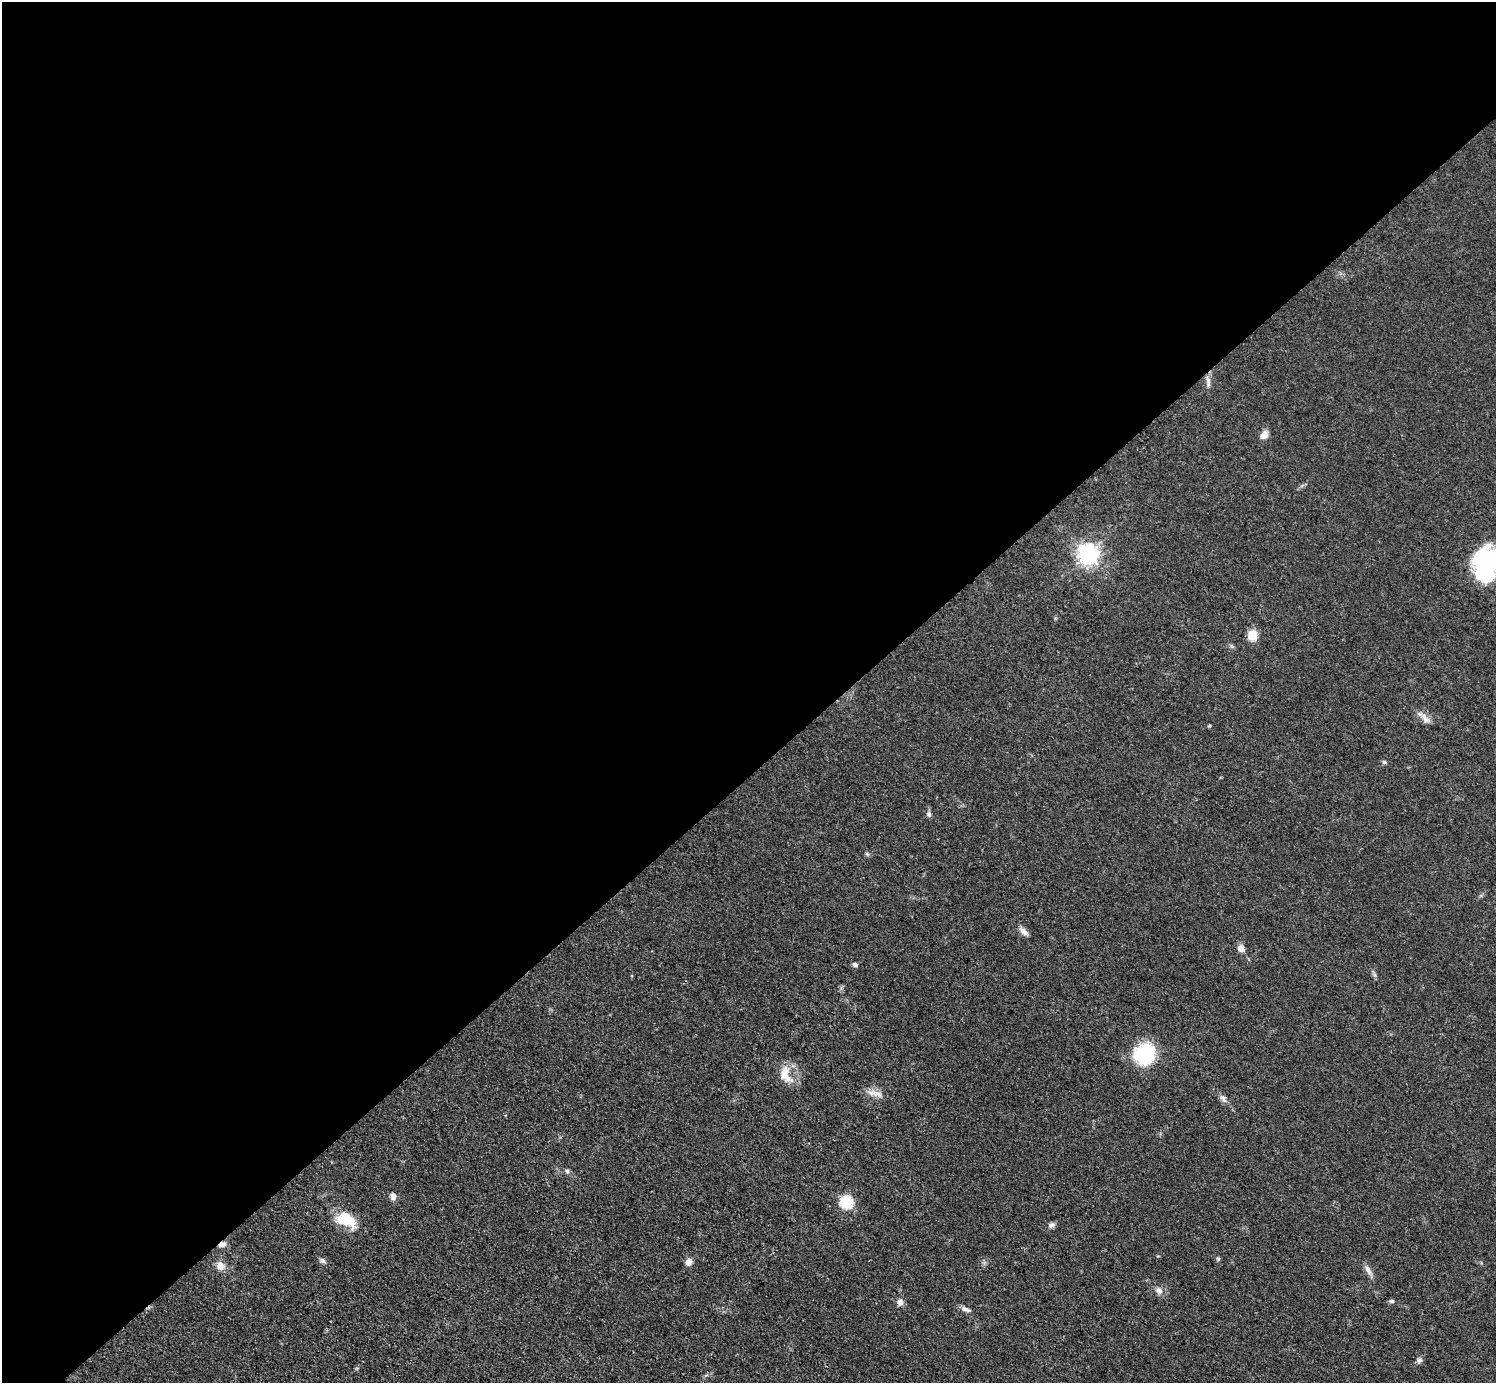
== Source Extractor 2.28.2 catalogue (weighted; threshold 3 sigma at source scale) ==
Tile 2 of 4 x 4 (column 2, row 1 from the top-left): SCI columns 1496-2989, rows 4442-5822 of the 5980 x 5979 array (HDU 1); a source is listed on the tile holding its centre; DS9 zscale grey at full resolution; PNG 1498 x 1385 px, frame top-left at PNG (2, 2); no overlay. Shown black and unused: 56% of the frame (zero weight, under 3 of 4 exposures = <1% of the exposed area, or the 3 px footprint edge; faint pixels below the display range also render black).
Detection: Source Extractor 2.28.2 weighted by HDU 2 'WHT'; one run over the whole footprint, this tile lists its part. Background 0.0514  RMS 0.005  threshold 0.0223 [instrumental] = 3 sigma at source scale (4.5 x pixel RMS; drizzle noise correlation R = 1.50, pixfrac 1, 0.05/0.05 arcsec/px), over >= 5 px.
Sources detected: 35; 1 inside a brighter object's white glare — not listed; the other 34 listed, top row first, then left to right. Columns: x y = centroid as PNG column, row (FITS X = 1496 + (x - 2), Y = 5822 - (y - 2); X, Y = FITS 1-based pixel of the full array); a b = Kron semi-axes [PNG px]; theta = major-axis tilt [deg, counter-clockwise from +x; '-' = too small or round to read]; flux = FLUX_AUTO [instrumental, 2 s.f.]
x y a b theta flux
1208 381 16 5 -82 2.4
1264 435 11 8 55 3.4
1088 554 7 7 - 310
1487 568 38 22 64 37
1253 635 12 10 -88 6.6
1232 646 7 5 -44 0.89
1425 718 17 6 -56 3.1
1209 726 5 4 - 0.51
1385 762 7 5 -1 0.81
929 814 7 6 - 1.4
867 854 6 4 -19 0.75
1023 931 13 6 -44 2.5
1241 949 8 8 - 2.9
855 965 6 5 - 1.5
1145 1054 23 21 44 31
785 1074 22 12 -66 9.3
875 1093 24 8 -14 4.2
1223 1098 13 6 -53 2.1
567 1171 6 5 - 1
393 1196 8 7 - 2.5
846 1202 6 6 - 56
346 1219 26 16 -27 15
1051 1225 9 6 8 1.6
222 1244 9 6 19 2.3
1218 1259 6 5 - 0.74
323 1261 9 6 -32 1.5
689 1262 9 7 69 2.9
220 1266 12 10 -54 3.8
1368 1270 15 6 -57 2.6
1159 1291 9 8 - 2.7
1391 1301 6 5 - 0.89
900 1302 10 8 86 2.2
966 1309 15 6 -18 2
1420 1360 8 6 12 1.4
Overlapping masked pixels (flux is a lower limit): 1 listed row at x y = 222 1244
Isophote crosses this tile's border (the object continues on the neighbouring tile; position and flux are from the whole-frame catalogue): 1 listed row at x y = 1487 568